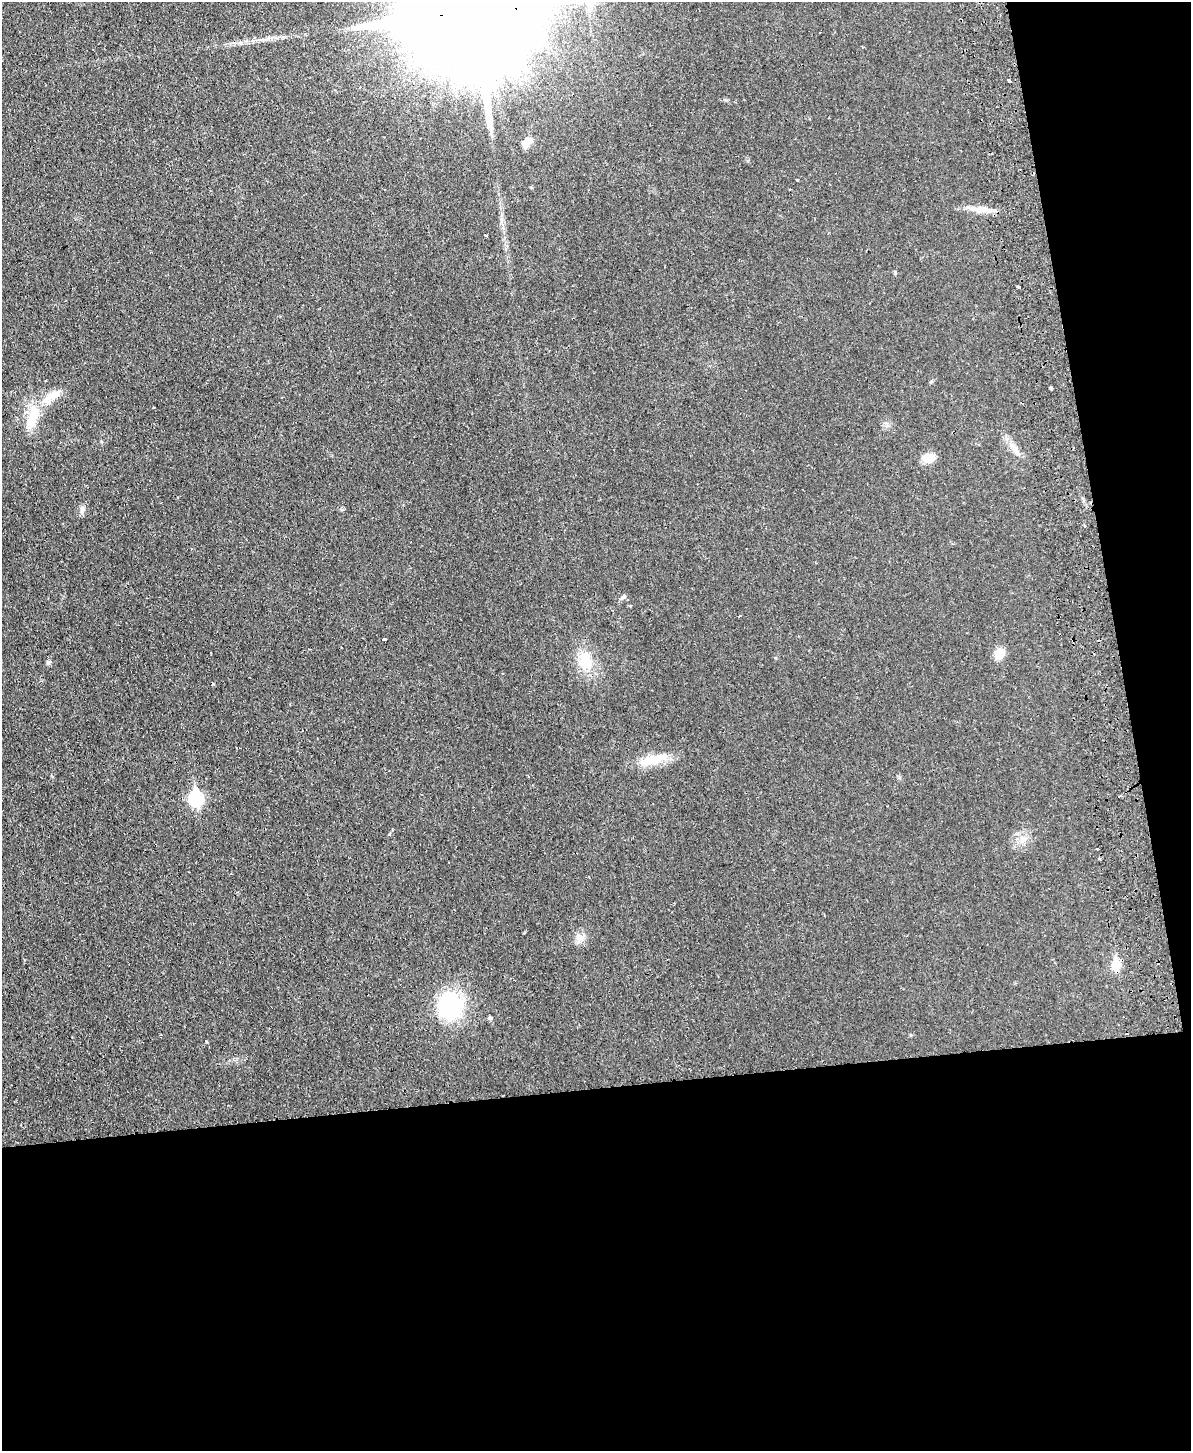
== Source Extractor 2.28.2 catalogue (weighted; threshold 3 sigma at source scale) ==
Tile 12 of 4 x 3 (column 4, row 3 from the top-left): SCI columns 3624-4812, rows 154-1602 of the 4870 x 4758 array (HDU 1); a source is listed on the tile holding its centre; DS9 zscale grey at full resolution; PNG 1193 x 1453 px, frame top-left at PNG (2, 2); no overlay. Shown black and unused: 31% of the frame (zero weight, under 2 of 3 exposures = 3% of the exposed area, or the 3 px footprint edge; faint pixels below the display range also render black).
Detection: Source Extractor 2.28.2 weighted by HDU 2 'WHT'; one run over the whole footprint, this tile lists its part. Background 0.025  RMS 0.0047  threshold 0.0213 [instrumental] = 3 sigma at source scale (4.5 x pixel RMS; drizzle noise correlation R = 1.50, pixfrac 1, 0.05/0.05 arcsec/px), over >= 5 px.
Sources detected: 34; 2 cosmic-ray / hot-pixel residue — not listed; the other 32 listed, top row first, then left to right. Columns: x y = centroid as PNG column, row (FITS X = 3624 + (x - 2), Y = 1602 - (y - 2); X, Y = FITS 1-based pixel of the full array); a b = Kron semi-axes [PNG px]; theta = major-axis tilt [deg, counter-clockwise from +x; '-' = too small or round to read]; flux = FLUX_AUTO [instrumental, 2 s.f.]
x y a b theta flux
476 12 53 27 5 29000
1009 80 4 2 - 0.69
527 142 14 8 50 4.4
797 179 4 2 - 0.37
790 189 3 2 - 0.39
980 209 30 8 -5 5.9
485 235 3 3 - 0.58
895 272 4 4 - 0.65
1018 287 3 3 - 1.2
1051 388 3 3 - 11
52 395 31 10 31 8.5
33 417 34 13 70 14
1015 449 17 6 -54 3.4
928 458 13 10 7 6.8
82 508 8 5 -79 1.3
1084 526 4 3 - 0.84
740 616 3 3 - 0.94
384 639 4 3 - 1.6
999 654 14 12 53 4.5
585 661 24 16 -87 12
48 662 6 5 - 0.88
213 684 4 3 - 0.43
651 760 32 12 16 10
1120 796 4 3 - 2.5
196 799 8 7 - 62
1022 840 9 6 21 2.1
1099 858 3 3 - 1.5
579 937 12 10 -45 3.3
1116 965 8 6 84 13
451 1006 27 24 78 41
490 1018 4 4 - 0.99
206 1042 3 3 - 1
Overlapping masked pixels (flux is a lower limit): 1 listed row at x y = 476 12
Isophote crosses this tile's border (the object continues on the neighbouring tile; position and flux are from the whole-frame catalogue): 1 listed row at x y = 476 12
Unlisted compact peaks at least as high as the median listed source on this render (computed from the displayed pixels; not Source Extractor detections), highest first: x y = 389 834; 624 597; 931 382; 899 777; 726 100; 101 441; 748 161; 524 933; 911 1035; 775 658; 886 425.